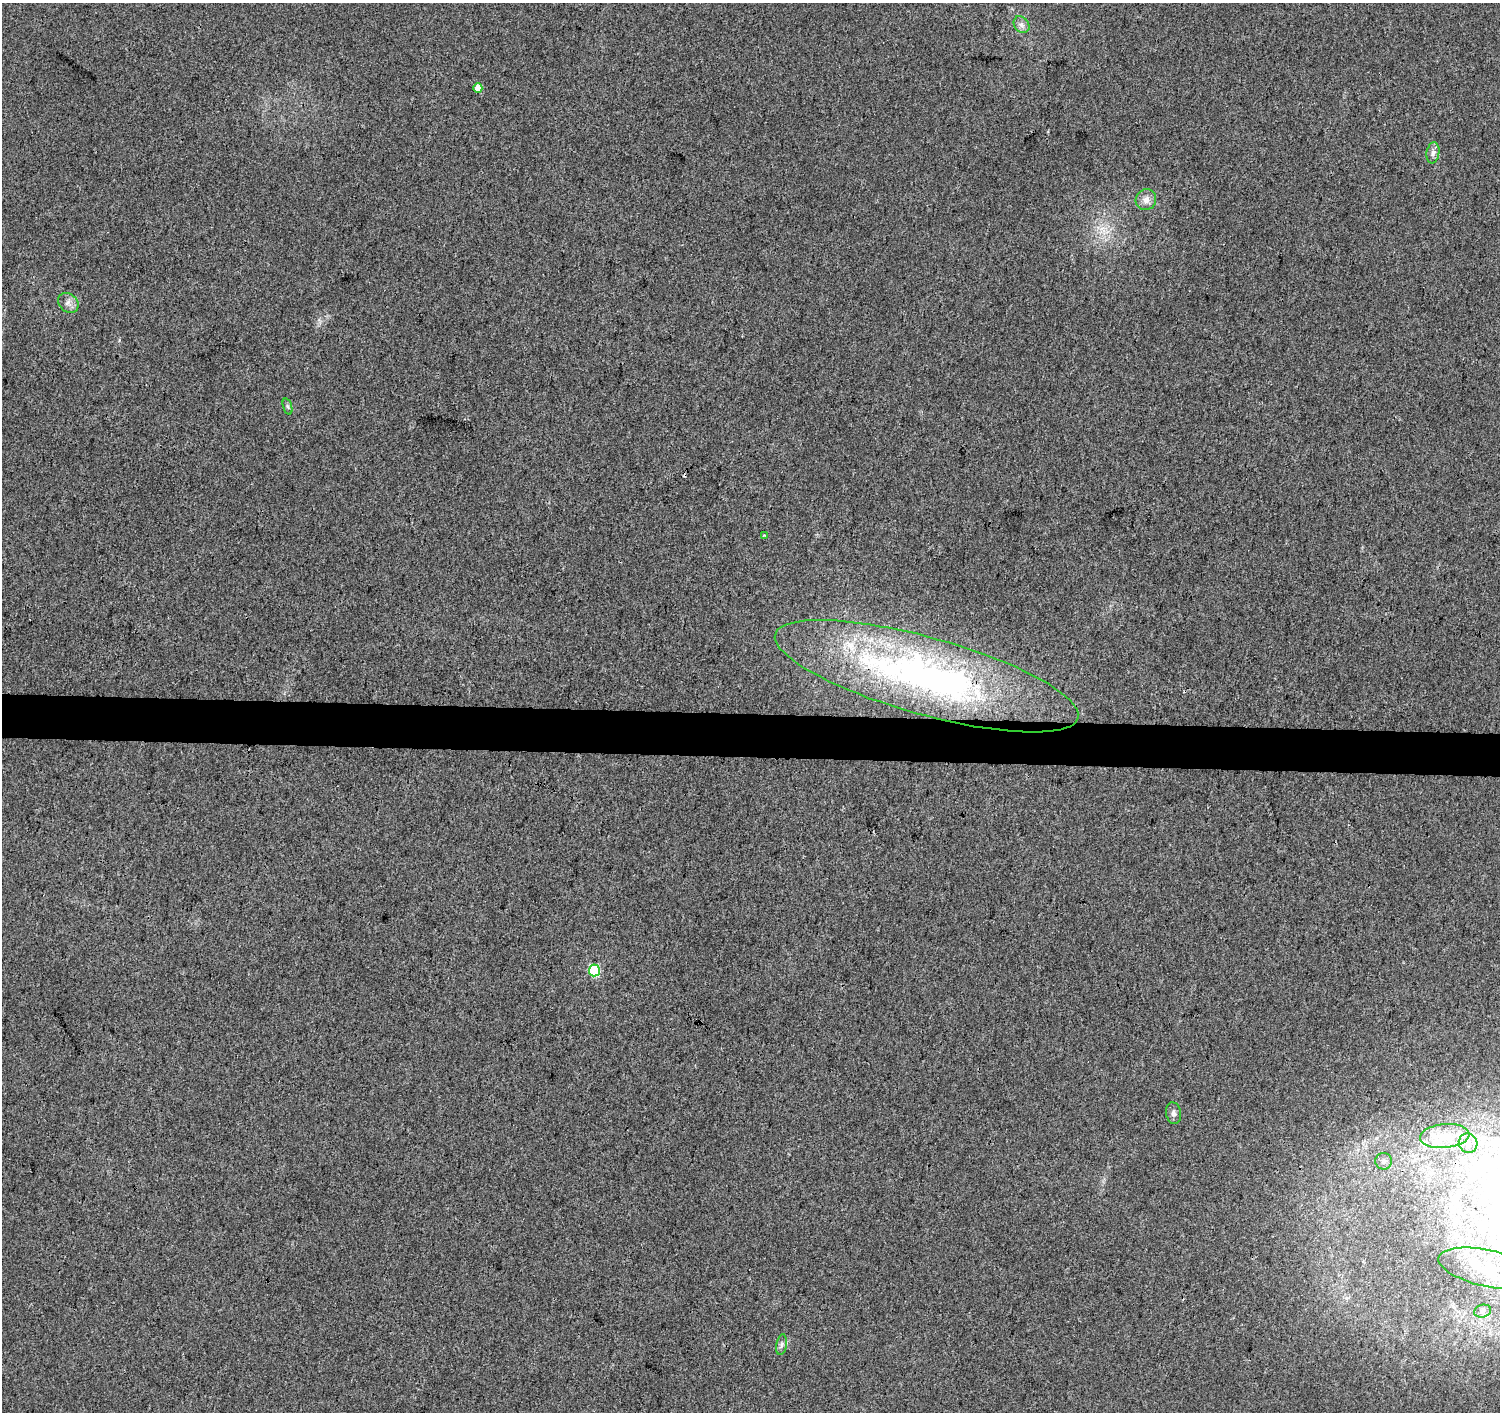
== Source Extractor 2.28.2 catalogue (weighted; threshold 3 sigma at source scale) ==
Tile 5 of 3 x 3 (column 2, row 2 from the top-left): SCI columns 1510-3007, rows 1695-3104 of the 4505 x 4741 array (HDU 1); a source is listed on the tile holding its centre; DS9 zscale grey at full resolution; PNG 1502 x 1414 px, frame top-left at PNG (2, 3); each listed source drawn as its Kron ellipse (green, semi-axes under 4 px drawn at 4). Shown black and unused: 3% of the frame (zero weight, under 3 of 4 exposures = <1% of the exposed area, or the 3 px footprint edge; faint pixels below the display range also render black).
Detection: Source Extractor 2.28.2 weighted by HDU 2 'WHT'; one run over the whole footprint, this tile lists its part. Background 0.00355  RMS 0.0037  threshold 0.0167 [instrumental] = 3 sigma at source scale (4.5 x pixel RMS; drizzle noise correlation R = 1.50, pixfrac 1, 0.0396/0.0396 arcsec/px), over >= 5 px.
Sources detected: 19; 1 cosmic-ray / hot-pixel residue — neither listed nor drawn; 2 inside a brighter listed object's ellipse — not listed separately; the other 16 listed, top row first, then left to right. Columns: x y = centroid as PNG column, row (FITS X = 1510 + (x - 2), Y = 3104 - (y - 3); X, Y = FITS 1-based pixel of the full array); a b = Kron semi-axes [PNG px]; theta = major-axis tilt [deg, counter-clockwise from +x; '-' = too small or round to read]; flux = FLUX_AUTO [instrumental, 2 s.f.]
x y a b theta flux
1021 25 9 7 -53 1.5
478 88 5 4 - 4.4
1433 153 10 6 81 1.5
1146 200 10 10 - 2.5
68 303 11 9 -42 2
287 407 8 3 -71 0.67
764 535 3 2 - 0.51
927 676 157 38 -15 150
594 970 6 5 - 33
1174 1113 11 7 -79 1.5
1445 1136 25 12 5 7.5
1468 1143 10 9 - 2.3
1384 1161 8 8 - 1.3
1487 1268 50 18 -12 22
1483 1311 8 6 16 1.3
782 1345 10 5 80 1.2
Overlapping masked pixels (flux is a lower limit): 1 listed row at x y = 927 676
Isophote crosses this tile's border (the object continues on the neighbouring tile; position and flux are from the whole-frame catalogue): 1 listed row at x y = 1487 1268